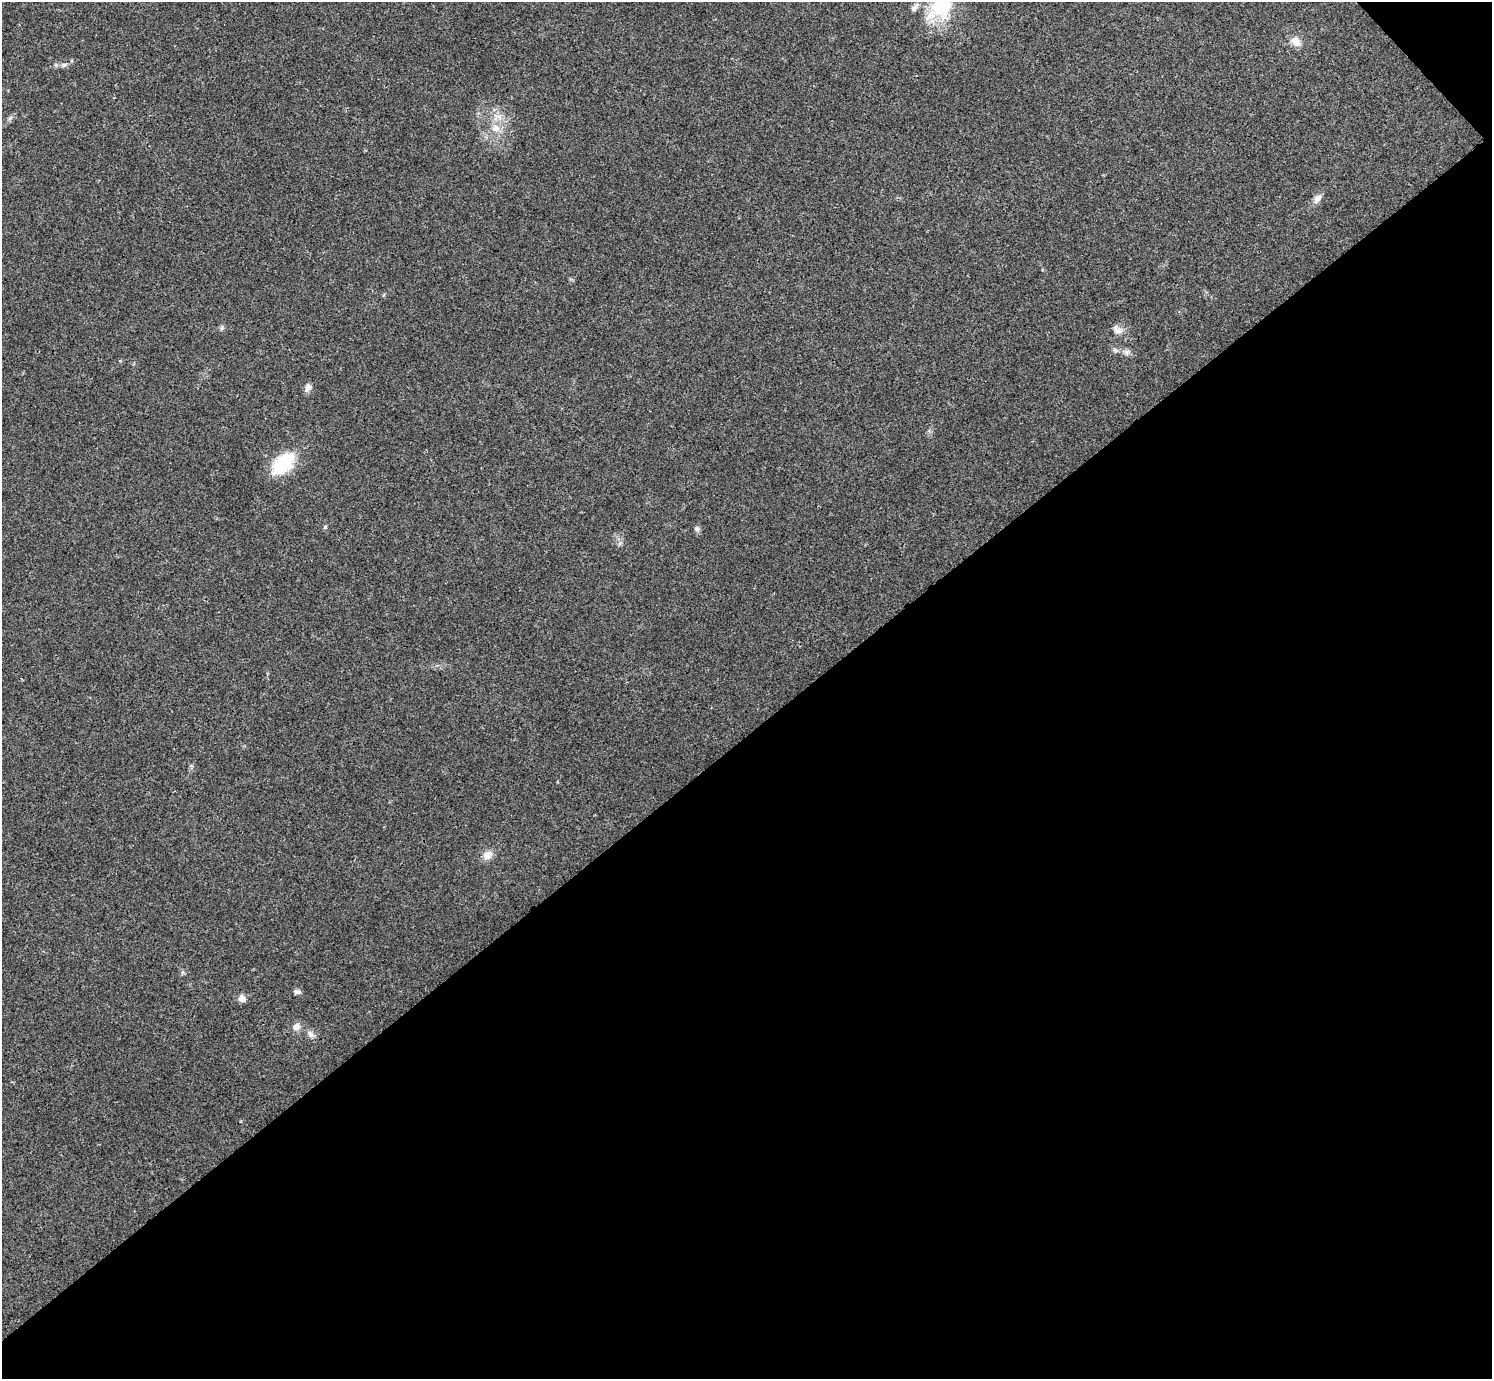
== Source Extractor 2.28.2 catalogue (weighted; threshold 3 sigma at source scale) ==
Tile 12 of 4 x 4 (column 4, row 3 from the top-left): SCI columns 4474-5963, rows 1537-2913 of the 5969 x 5967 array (HDU 1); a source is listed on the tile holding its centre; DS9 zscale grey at full resolution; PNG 1494 x 1381 px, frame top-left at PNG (2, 2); no overlay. Shown black and unused: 47% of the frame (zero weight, under 3 of 4 exposures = <1% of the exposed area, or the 3 px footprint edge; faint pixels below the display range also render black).
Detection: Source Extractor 2.28.2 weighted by HDU 2 'WHT'; one run over the whole footprint, this tile lists its part. Background 0.021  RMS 0.0043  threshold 0.0195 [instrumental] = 3 sigma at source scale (4.5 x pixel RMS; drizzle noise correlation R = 1.50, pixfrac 1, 0.05/0.05 arcsec/px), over >= 5 px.
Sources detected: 17; all 17 listed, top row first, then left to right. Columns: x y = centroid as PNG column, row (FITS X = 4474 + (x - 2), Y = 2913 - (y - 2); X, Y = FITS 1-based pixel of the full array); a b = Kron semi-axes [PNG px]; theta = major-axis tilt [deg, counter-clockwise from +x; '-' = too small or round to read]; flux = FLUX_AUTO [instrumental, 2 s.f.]
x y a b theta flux
942 2 50 24 78 33
914 8 10 6 40 1.6
1295 41 14 10 -42 3.6
64 65 7 5 43 0.94
496 128 11 10 - 3.6
1317 199 13 8 50 2.3
222 328 6 4 71 0.7
1117 330 15 9 -40 2.7
1126 352 8 6 -22 1.5
308 387 11 8 70 1.9
283 463 33 19 46 18
697 529 8 6 -52 1.2
487 855 13 10 39 3.5
297 992 9 5 1 1.2
242 998 9 8 - 2.2
296 1026 10 8 65 2.3
310 1034 10 7 -57 1.7
Isophote crosses this tile's border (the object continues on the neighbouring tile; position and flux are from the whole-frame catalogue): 1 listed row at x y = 942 2
Unlisted compact peaks at least as high as the median listed source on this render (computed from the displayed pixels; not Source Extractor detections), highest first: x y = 325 527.